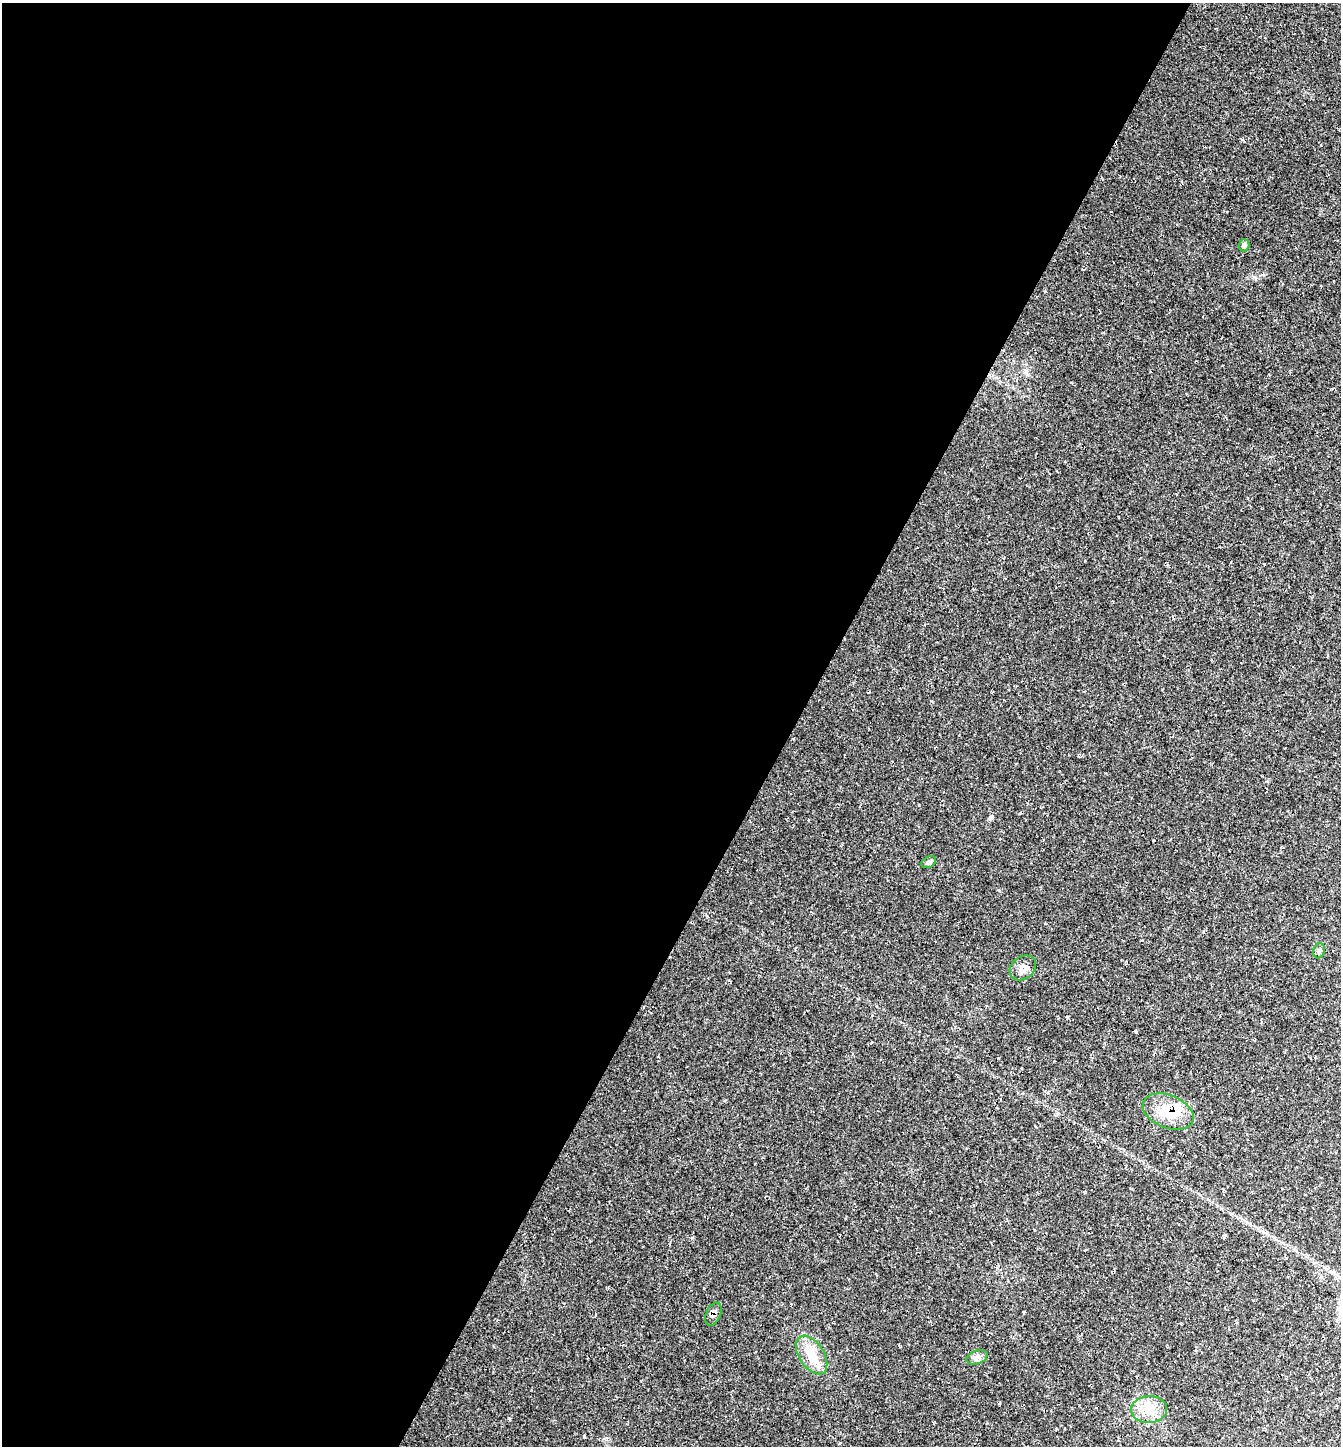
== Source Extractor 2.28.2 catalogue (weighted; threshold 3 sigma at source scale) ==
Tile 5 of 4 x 4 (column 1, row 2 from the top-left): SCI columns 155-1493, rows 2893-4336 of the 5789 x 5780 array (HDU 1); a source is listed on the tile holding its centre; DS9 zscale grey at full resolution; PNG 1343 x 1448 px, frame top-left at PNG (2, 3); each listed source drawn as its Kron ellipse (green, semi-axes under 4 px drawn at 4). Shown black and unused: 59% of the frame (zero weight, under 2 of 3 exposures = <1% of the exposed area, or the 3 px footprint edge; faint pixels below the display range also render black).
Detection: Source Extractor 2.28.2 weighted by HDU 2 'WHT'; one run over the whole footprint, this tile lists its part. Background 0.0754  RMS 0.0077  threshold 0.0347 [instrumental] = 3 sigma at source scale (4.5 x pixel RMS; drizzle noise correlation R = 1.50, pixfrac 1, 0.05/0.05 arcsec/px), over >= 5 px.
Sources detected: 11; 1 cosmic-ray / hot-pixel residue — neither listed nor drawn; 1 inside a brighter listed object's ellipse — not listed separately; the other 9 listed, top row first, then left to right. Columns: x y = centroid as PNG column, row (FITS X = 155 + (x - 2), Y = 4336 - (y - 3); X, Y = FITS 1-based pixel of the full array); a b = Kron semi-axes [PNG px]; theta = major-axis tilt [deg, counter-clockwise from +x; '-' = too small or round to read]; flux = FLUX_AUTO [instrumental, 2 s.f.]
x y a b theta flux
1244 245 6 5 - 1.8
929 862 8 5 29 1.8
1319 951 7 5 73 2
1023 968 14 11 37 5.9
1168 1112 27 16 -22 21
713 1314 12 7 67 4
812 1355 21 12 -57 15
977 1357 11 6 20 3.4
1149 1409 18 13 5 12
Overlapping masked pixels (flux is a lower limit): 2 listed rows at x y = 1168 1112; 713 1314